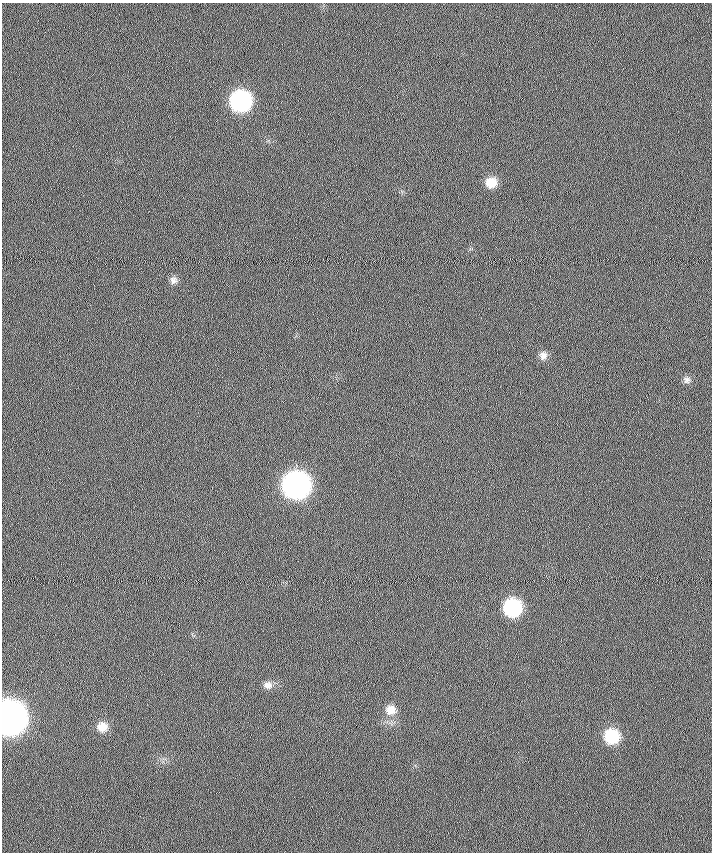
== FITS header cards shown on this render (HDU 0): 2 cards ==
NAXIS1  =                  710 /
NAXIS2  =                  850 /

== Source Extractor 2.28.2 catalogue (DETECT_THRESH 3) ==
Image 710 x 850 px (HDU 0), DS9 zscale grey, 1 PNG px = 1 image px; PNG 714 x 854 px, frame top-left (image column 1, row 850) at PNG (2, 3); no overlay
Background 0.163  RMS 5.8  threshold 17.5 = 3 sigma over >= 5 px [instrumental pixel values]
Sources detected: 12; all 12 listed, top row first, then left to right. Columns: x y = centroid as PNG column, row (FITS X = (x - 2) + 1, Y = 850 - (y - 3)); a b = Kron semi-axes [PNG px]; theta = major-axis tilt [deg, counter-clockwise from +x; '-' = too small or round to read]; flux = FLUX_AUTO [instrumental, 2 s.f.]
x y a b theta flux
241 101 13 12 - 91000
491 183 11 11 - 6200
173 280 9 9 - 1800
543 356 10 10 - 2200
687 380 9 9 - 1500
296 485 14 14 - 290000
512 608 12 12 - 45000
268 685 12 10 -8 2700
391 710 13 12 - 4800
9 718 14 13 - 870000
102 727 12 12 - 5400
612 736 12 11 - 20000
At the frame edge (FLAGS 8, measured only in part): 1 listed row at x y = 9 718